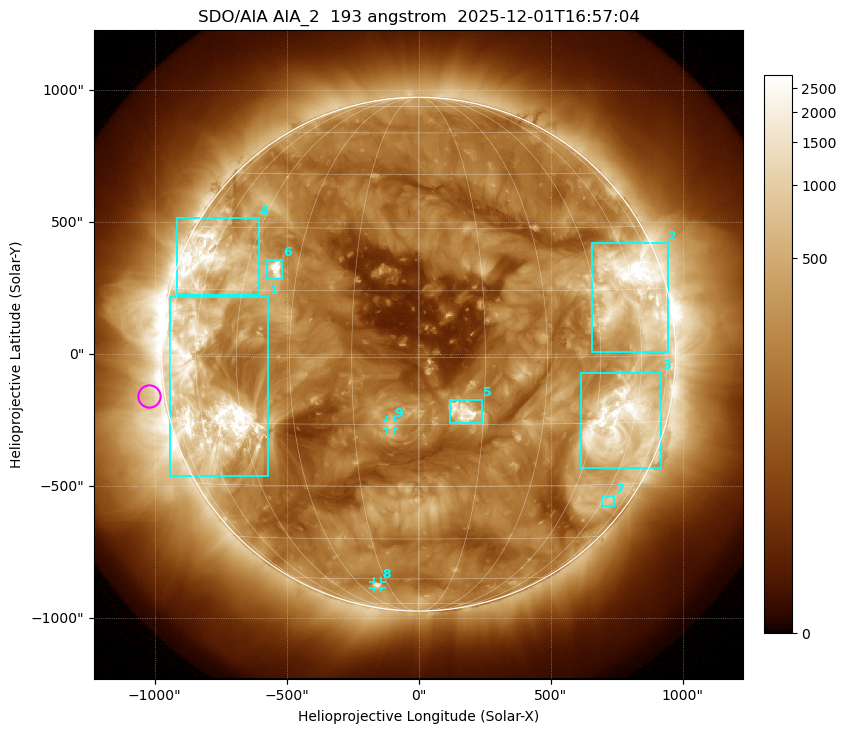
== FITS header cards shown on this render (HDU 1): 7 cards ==
TELESCOP= 'SDO/AIA '           / For AIA: SDO/AIA
INSTRUME= 'AIA_2   '           / For AIA: AIA_ATA1, AIA_ATA2, AIA_ATA3 or AIA_AT
WAVELNTH=                  193 / [angstrom] Wavelength
WAVEUNIT= 'angstrom'           / Wavelength unit: angstrom
DATE-OBS= '2025-12-01T16:57:04.835' / [ISO] Date when observation started; ISO 8
CTYPE1  = 'HPLN-TAN'           / CTYPE1: HPLN
CTYPE2  = 'HPLT-TAN'           / CTYPE2: HPLT

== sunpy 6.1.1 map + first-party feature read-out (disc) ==
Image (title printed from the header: SDO/AIA AIA_2  193 angstrom  2025-12-01T16:57:04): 1024 x 1024 px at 2.4 arcsec/px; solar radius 973 arcsec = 406 px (full disc in frame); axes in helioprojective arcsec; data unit not stated in the header (colour bar unlabelled)
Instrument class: DISC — disc imager (sunpy class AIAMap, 193 A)
Bright regions (active regions / flare kernels): reference = the median radial profile (limb darkening/brightening removed); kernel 9 px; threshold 5 sigma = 515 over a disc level ~191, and >= 1.15x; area >= 12 px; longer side >= 10 px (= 24 arcsec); searched inside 0.97 R_sun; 9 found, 9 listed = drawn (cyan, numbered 1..; 2 of them under ~33 arcsec drawn as corner ticks so the feature stays visible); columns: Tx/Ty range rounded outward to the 5 arcsec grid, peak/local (2 s.f.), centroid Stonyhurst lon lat
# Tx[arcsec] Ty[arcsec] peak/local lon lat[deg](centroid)
1 -945..-565 -460..215 21 -57 -9
2 655..945 5..420 21 +58 +14
3 615..920 -430..-70 13 +55 -15
4 -915..-605 225..515 10 -60 +21
5 115..240 -260..-170 16 +10 -12
6 -575..-515 280..360 17 -36 +20
7 690..745 -575..-535 3.5 +63 -34
8 -170..-140 -885..-860 6 -21 -63
9 -120..-90 -285..-250 6.4 -6 -15
Off-limb structures (1.02-1.3 R_sun): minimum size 162 px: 3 found; the strongest spans PA ~60..135 deg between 1.02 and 1.3 R_sun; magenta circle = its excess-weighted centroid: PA ~100 deg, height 1.06 R_sun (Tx ~-1020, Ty ~-160 arcsec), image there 2.4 x the reference